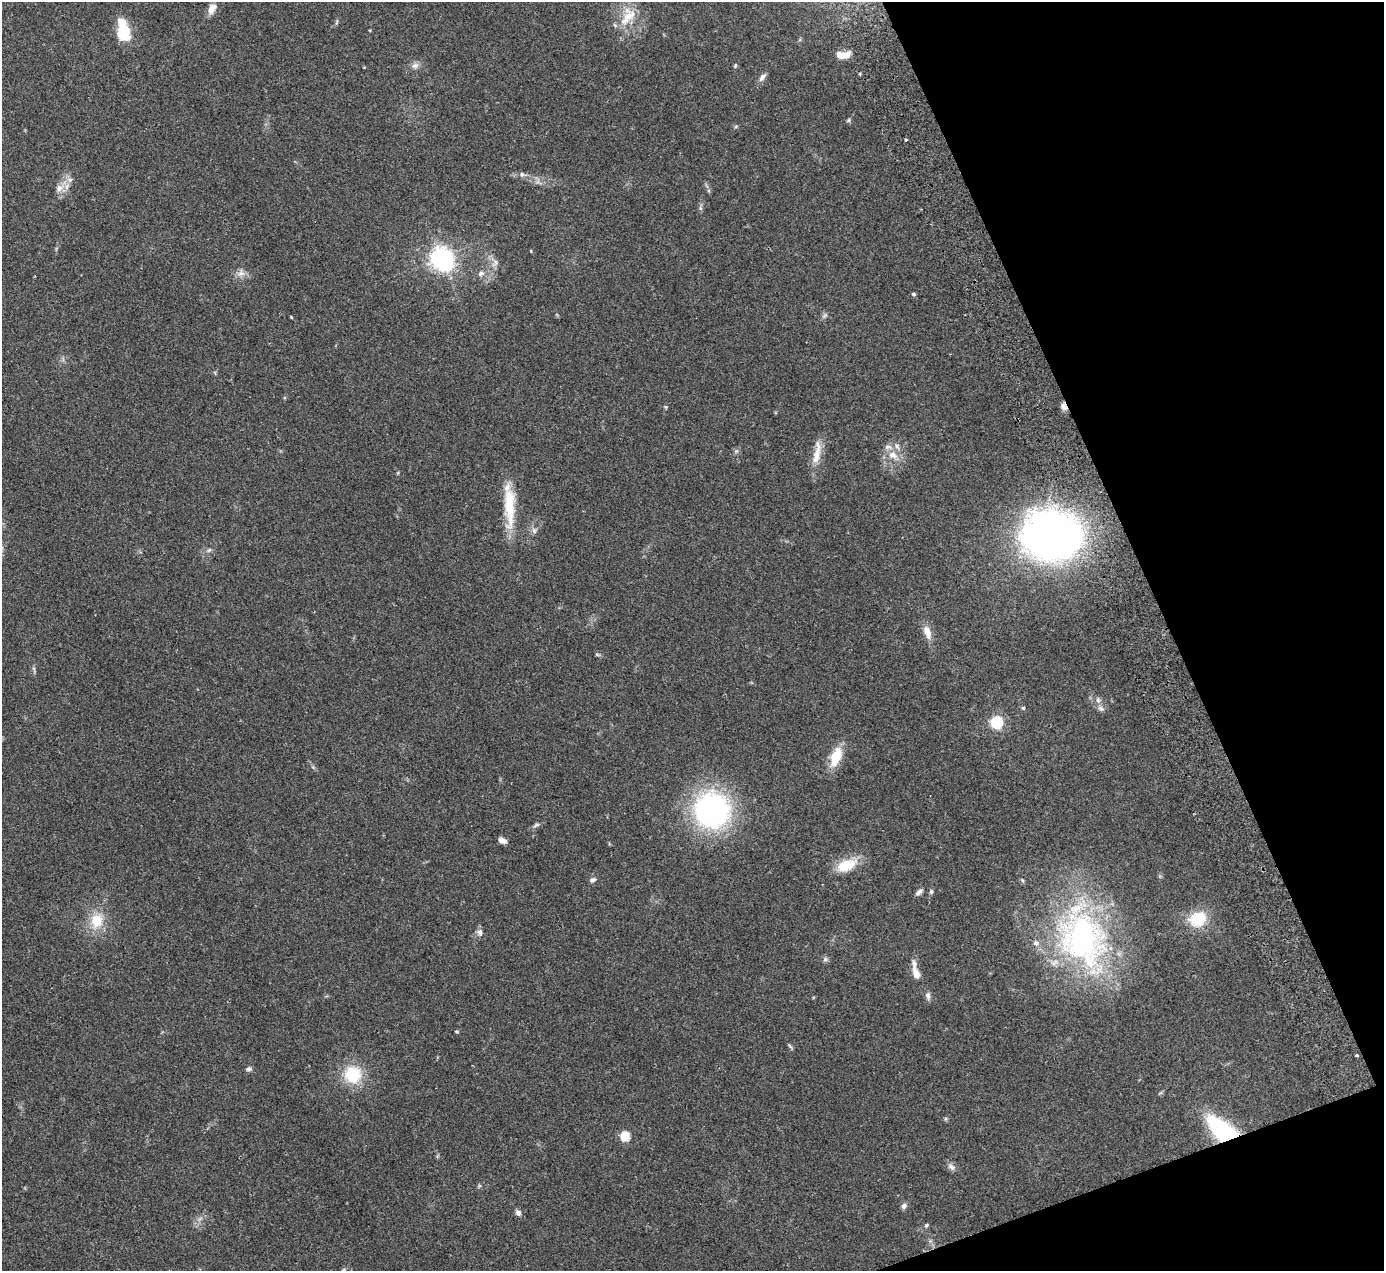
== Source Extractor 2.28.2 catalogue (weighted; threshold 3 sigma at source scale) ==
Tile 12 of 4 x 4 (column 4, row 3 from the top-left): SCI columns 4200-5581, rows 1450-2718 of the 5636 x 5565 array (HDU 1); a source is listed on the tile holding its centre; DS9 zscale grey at full resolution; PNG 1386 x 1273 px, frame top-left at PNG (2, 2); no overlay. Shown black and unused: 18% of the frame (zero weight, under 2 of 3 exposures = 3% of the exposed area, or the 3 px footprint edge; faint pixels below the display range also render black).
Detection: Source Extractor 2.28.2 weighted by HDU 2 'WHT'; one run over the whole footprint, this tile lists its part. Background 0.0772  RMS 0.0083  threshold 0.0374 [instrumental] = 3 sigma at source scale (4.5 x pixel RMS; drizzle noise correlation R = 1.50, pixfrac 1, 0.05/0.05 arcsec/px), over >= 5 px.
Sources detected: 70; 2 inside a brighter object's white glare — not listed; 4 inside a brighter listed object's ellipse — not listed separately; the other 64 listed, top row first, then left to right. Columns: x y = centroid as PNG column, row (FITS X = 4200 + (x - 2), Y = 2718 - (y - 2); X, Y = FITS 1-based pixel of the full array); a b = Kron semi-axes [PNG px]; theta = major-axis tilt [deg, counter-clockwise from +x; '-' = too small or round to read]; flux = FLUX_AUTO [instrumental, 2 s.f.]
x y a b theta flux
211 9 14 8 80 5.3
628 16 30 15 58 19
123 31 24 12 -79 25
843 55 15 7 2 9.9
415 66 10 8 3 3.4
735 66 5 4 - 0.97
762 77 11 7 55 3.5
848 120 6 4 25 1.3
736 126 6 3 20 0.95
906 140 3 2 - 1.2
522 174 7 6 - 1.9
70 180 7 6 - 2.6
59 188 11 9 44 6.2
709 191 6 4 -71 1.1
700 208 7 4 -71 1.4
531 251 4 3 - 0.57
440 257 7 6 - 460
495 263 13 5 60 3
241 273 10 9 - 4.6
481 273 8 6 26 2.6
913 294 4 4 - 1.4
825 315 8 5 31 1.7
291 317 3 3 - 0.68
1064 406 10 7 -66 3.7
666 407 6 4 -70 0.84
817 453 37 9 80 12
893 455 15 10 -12 9.2
510 507 55 12 -89 31
534 531 9 6 -64 2.5
1053 536 47 38 -2 510
209 550 7 4 44 1.4
927 632 18 9 -73 7.9
597 655 8 4 -9 1.1
1098 700 8 6 -88 2.4
1023 708 5 5 - 1
1101 708 10 6 -37 2.7
996 722 6 5 - 120
836 757 26 12 69 18
712 810 31 29 0 190
536 825 10 4 26 2
502 840 9 6 -21 3.6
847 865 27 14 24 19
592 880 8 6 27 2.3
1022 880 6 3 -71 1
919 892 11 5 41 2.6
931 892 7 5 75 1.5
1198 919 21 17 26 26
97 921 20 16 82 19
480 932 9 7 -80 3
1082 939 79 62 -64 220
825 959 7 5 45 1.7
916 974 13 7 -66 6.7
928 995 11 6 -82 2.9
456 1031 5 3 - 0.83
790 1046 8 4 -48 1.3
1357 1056 3 3 - 2.5
249 1069 7 5 22 2.4
353 1074 20 19 - 31
1222 1133 39 17 -55 76
625 1136 5 5 - 45
951 1167 12 6 -46 3
904 1206 7 6 - 2.9
518 1213 7 6 - 2.8
926 1225 5 4 - 1.2
Overlapping masked pixels (flux is a lower limit): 2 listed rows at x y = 1064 406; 1222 1133